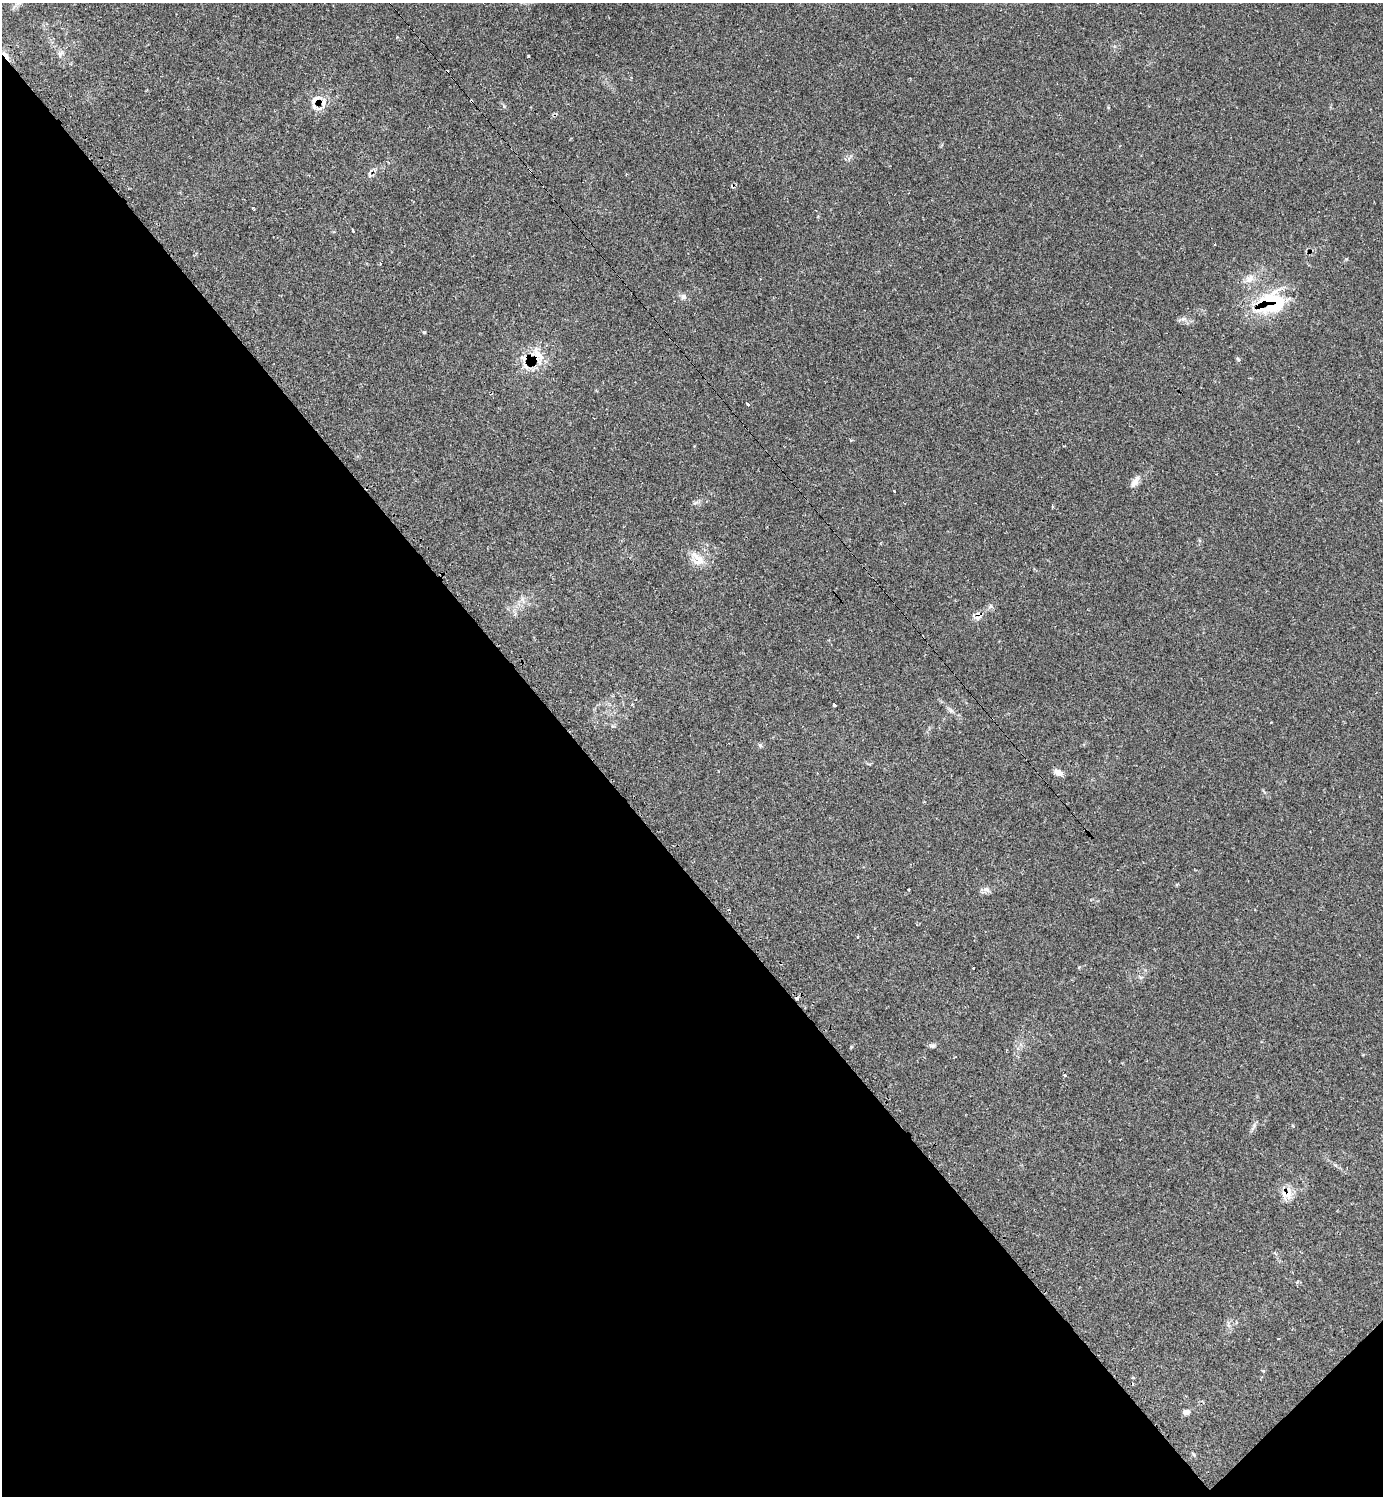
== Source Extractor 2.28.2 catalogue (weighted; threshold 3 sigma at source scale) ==
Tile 14 of 4 x 4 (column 2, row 4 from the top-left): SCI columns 1676-3056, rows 1-1494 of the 5985 x 5985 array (HDU 1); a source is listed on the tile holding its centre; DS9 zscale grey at full resolution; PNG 1385 x 1498 px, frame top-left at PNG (2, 3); no overlay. Shown black and unused: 43% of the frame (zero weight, under 2 of 3 exposures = <1% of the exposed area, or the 3 px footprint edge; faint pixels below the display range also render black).
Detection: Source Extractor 2.28.2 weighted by HDU 2 'WHT'; one run over the whole footprint, this tile lists its part. Background 0.0626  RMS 0.0057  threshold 0.0257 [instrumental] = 3 sigma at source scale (4.5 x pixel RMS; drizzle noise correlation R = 1.50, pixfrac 1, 0.05/0.05 arcsec/px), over >= 5 px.
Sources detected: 42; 5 cosmic-ray / hot-pixel residue — not listed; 5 inside a brighter listed object's ellipse — not listed separately; the other 32 listed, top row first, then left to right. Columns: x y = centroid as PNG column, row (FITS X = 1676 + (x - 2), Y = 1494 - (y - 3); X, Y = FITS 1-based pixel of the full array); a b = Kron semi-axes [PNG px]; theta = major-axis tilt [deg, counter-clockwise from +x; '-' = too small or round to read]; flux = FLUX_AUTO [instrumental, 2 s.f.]
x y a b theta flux
60 53 11 7 64 2.2
6 55 14 5 -53 3.4
528 56 3 3 - 2.1
471 101 4 3 - 5.2
323 102 17 8 86 4.8
530 171 4 3 - 0.79
353 231 3 3 - 3
380 263 4 4 - 0.65
683 297 8 7 - 1.8
1272 301 36 30 -2 39
424 332 5 3 - 0.54
536 358 13 12 - 7.8
1238 359 6 4 -45 0.81
748 404 3 3 - 1.2
851 440 3 3 - 0.92
1135 482 18 7 58 3.7
894 491 3 3 - 0.95
696 557 22 9 -41 6.7
991 606 7 6 - 1.5
978 618 12 6 30 2.4
834 705 3 3 - 2.8
951 711 7 4 -19 1.2
760 745 6 4 -46 0.85
1058 772 10 6 -30 3.7
909 889 3 2 - 0.59
986 889 10 7 -22 2.3
974 968 3 3 - 3.8
933 1046 7 5 20 1.1
1065 1075 3 3 - 1.1
1287 1193 17 15 53 7.1
1133 1377 4 3 - 0.6
1186 1412 7 6 - 2.4
Overlapping masked pixels (flux is a lower limit): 8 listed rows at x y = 6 55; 471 101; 323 102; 530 171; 1272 301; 536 358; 978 618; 1287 1193
Unlisted compact peaks at least as high as the median listed source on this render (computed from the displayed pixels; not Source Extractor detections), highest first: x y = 1183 319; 1346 259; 504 106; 1254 1125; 695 503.